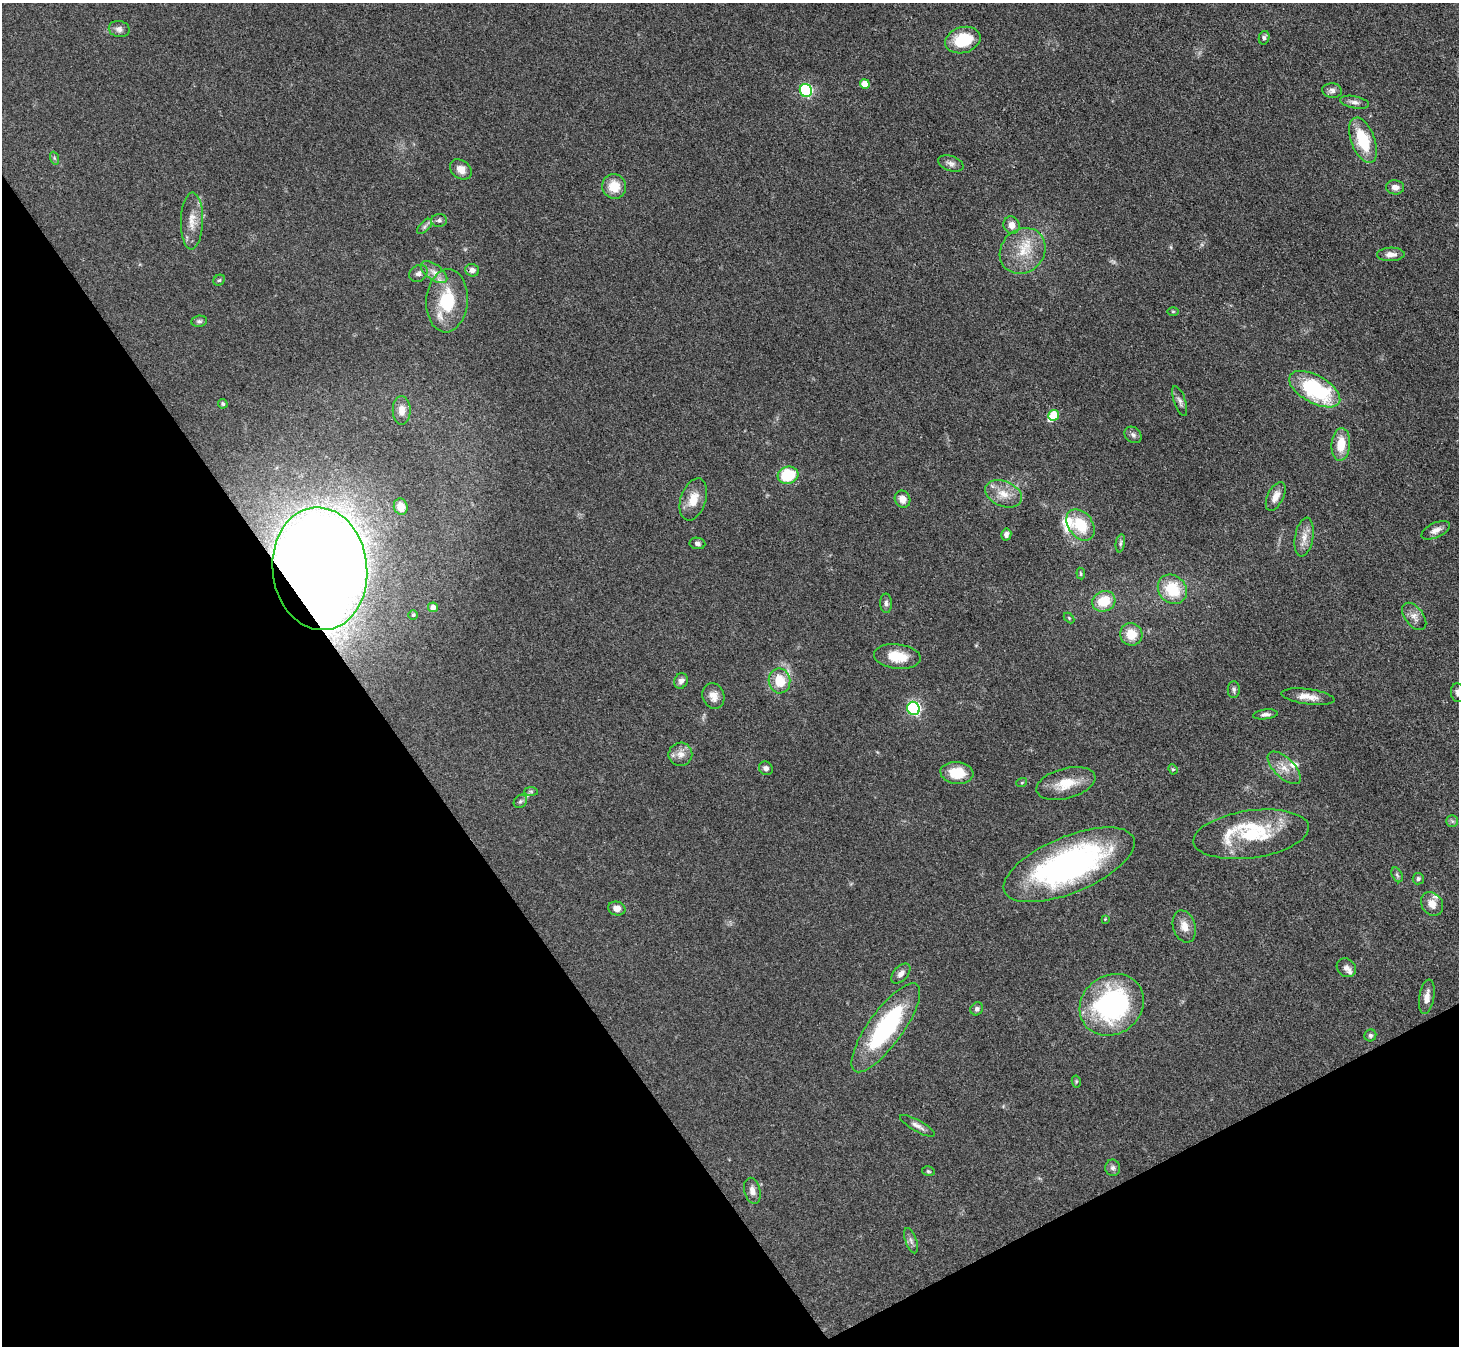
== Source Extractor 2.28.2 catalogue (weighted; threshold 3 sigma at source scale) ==
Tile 14 of 4 x 4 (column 2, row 4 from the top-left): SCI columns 1459-2915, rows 295-1638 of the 5832 x 5824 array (HDU 1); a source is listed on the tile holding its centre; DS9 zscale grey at full resolution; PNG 1461 x 1348 px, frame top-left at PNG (2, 3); each listed source drawn as its Kron ellipse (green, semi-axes under 4 px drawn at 4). Shown black and unused: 30% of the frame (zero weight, under 3 of 4 exposures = <1% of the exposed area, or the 3 px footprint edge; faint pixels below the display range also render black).
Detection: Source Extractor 2.28.2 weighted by HDU 2 'WHT'; one run over the whole footprint, this tile lists its part. Background 0.0504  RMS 0.005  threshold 0.0223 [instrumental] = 3 sigma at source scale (4.5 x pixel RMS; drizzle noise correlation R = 1.50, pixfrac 1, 0.05/0.05 arcsec/px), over >= 5 px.
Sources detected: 101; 6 inside a brighter listed object's ellipse — not listed separately; the other 95 listed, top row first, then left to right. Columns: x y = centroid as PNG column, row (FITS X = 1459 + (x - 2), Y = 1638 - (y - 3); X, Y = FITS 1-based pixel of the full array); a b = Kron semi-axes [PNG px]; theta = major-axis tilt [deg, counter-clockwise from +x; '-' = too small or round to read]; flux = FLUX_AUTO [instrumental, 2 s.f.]
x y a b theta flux
119 29 10 8 -11 2.3
1264 38 7 5 76 1.2
963 40 18 13 17 19
865 84 5 5 - 5.2
806 90 6 6 - 59
1332 91 10 7 -5 2.1
1354 102 14 6 -11 2.1
1363 140 24 11 -69 20
54 158 6 4 -71 0.74
951 164 13 7 -19 2.2
461 169 12 9 -37 4.4
614 186 12 12 - 9.3
1395 187 9 7 -5 3
439 220 8 6 1 1.4
192 221 28 11 88 7.4
1012 225 9 8 - 3.6
425 226 9 5 45 1.3
1023 251 24 21 45 14
1391 254 14 6 2 3.3
472 270 7 6 - 2.2
434 272 15 7 -35 4.1
418 273 10 8 35 2
219 280 6 5 - 0.78
447 301 31 21 86 24
1173 311 6 3 0 0.5
199 321 8 5 7 1.2
1315 389 28 14 -29 46
1180 401 15 5 -71 2
223 404 5 4 - 0.82
402 410 14 9 89 4.6
1054 415 5 5 - 12
1133 435 9 7 -40 1.8
1341 444 16 9 85 10
788 475 10 8 16 20
1003 494 19 12 -23 7.8
1276 496 15 8 63 4.2
693 499 22 12 71 8.2
903 499 9 7 -61 4.4
401 507 8 7 - 6.2
1081 525 17 12 -54 16
1436 530 15 7 25 3.1
1006 534 6 5 - 1.8
1304 537 19 9 80 5
697 543 8 5 -9 1.3
1120 543 9 4 80 1.1
320 569 62 47 -84 1300
1081 574 6 3 -83 0.63
1172 589 16 13 -47 18
1104 601 12 10 24 12
886 603 9 6 -87 1.5
433 607 5 5 - 2.4
413 615 5 4 - 0.72
1414 616 16 9 -52 3.5
1069 618 6 4 -46 0.56
1131 634 11 11 - 8.8
897 657 23 12 -6 11
681 681 8 6 69 1.9
779 681 12 11 - 12
1234 690 8 6 89 1.2
1458 693 9 6 -83 1.8
713 696 13 11 -73 4.4
1308 697 27 7 -8 5.7
913 708 7 6 - 82
1265 714 12 5 7 1.7
680 754 12 11 - 4
766 768 7 6 - 1.8
1284 768 21 10 -44 5.9
1173 769 5 4 - 0.66
957 773 16 11 -6 12
1022 782 5 3 - 0.43
1066 783 30 15 15 12
531 791 7 4 -1 0.91
520 801 7 6 - 1
1452 821 6 6 - 0.98
1251 834 58 23 8 32
1069 865 70 28 23 140
1397 875 8 5 -64 1
1418 879 6 5 - 1.1
1432 904 12 10 -54 5.1
617 908 8 7 - 3.2
1105 919 4 4 - 0.39
1184 926 16 11 -73 5.1
1346 968 10 8 -37 2.5
901 974 12 7 48 2.7
1427 997 17 7 81 4
1112 1005 33 29 37 82
977 1009 7 6 - 1.4
886 1028 53 17 54 61
1370 1035 6 5 - 1.1
1076 1081 6 4 -79 0.64
917 1126 19 5 -29 2.7
1113 1168 8 7 - 1.6
928 1171 6 4 -15 0.74
752 1191 13 8 -77 3
911 1241 13 5 -71 1.9
Overlapping masked pixels (flux is a lower limit): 1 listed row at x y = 320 569
Isophote crosses this tile's border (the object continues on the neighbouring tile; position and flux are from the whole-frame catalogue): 1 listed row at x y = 1458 693